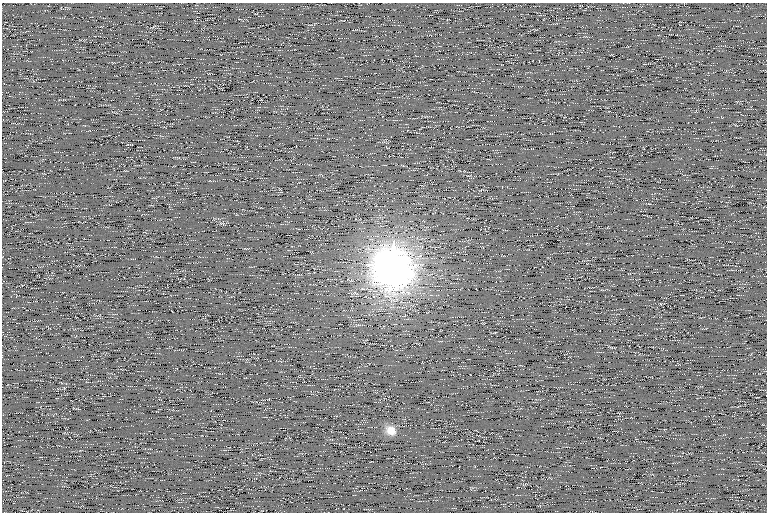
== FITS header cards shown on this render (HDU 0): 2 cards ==
NAXIS1  =                  765 /
NAXIS2  =                  510 /

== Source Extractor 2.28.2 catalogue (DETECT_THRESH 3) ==
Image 765 x 510 px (HDU 0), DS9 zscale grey, 1 PNG px = 1 image px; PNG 769 x 514 px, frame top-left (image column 1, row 510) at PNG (2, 3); no overlay
Background 101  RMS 8.4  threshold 25.2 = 3 sigma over >= 5 px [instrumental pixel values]
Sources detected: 3; all 3 listed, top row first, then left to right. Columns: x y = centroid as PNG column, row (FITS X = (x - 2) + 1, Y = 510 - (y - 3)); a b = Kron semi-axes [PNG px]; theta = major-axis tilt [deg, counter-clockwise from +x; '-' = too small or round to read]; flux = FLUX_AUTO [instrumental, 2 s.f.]
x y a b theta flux
222 223 10 3 -11 900
392 266 36 23 -89 690000
391 430 12 10 -40 6700